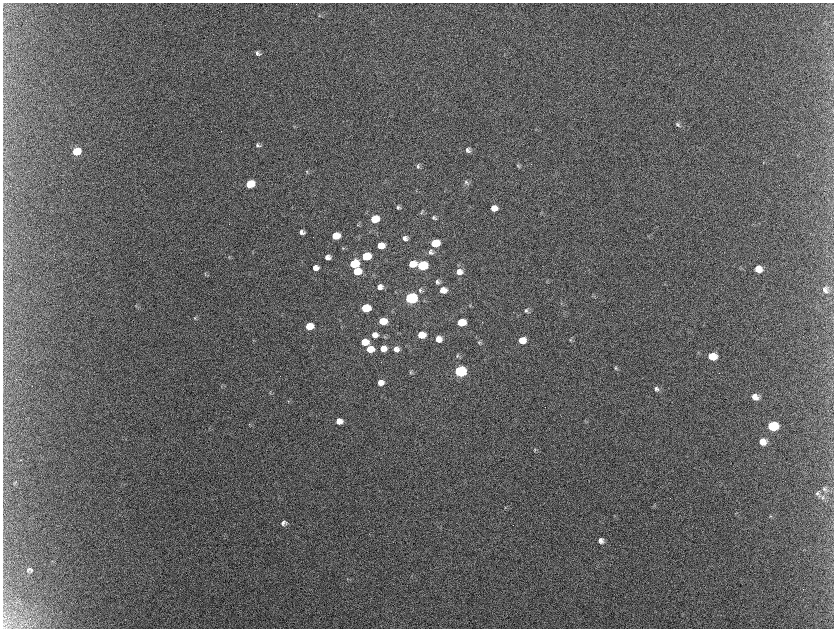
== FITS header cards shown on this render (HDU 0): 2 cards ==
NAXIS1  =                 1663 / length of data axis 1
NAXIS2  =                 1252 / length of data axis 2

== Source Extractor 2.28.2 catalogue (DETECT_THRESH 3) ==
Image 1663 x 1252 px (HDU 0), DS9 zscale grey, zoomed out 1/2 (1 PNG px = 2 x 2 image px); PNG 836 x 630 px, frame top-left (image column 2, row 1251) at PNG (3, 3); no overlay
Background 2130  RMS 31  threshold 94.4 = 3 sigma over >= 5 px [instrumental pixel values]
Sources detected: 99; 9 cannot appear on this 1/2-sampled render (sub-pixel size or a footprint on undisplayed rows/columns) and are not listed; the other 90 listed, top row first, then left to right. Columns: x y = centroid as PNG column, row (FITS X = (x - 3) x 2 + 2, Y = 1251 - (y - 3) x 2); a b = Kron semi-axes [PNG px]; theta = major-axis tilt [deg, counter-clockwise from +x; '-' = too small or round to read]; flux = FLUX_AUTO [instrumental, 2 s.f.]
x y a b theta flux
320 16 6 3 -17 7.9e+03
258 53 6 5 - 2.0e+04
678 125 6 4 -33 1.2e+04
294 127 4 4 - 5.6e+03
258 145 6 5 - 1.4e+04
468 150 6 6 - 2.3e+04
76 152 7 6 - 1.9e+05
763 162 4 2 - 4.2e+03
418 166 6 4 -88 1.1e+04
518 166 5 5 - 9.5e+03
307 173 4 4 - 6.5e+03
466 182 8 6 -38 1.8e+04
250 184 6 5 - 2.6e+05
398 208 7 4 -40 1.4e+04
494 208 6 5 - 5.6e+04
422 213 5 5 - 9.1e+03
434 217 6 5 - 1.5e+04
374 219 6 5 - 2.1e+05
302 232 6 5 - 2.4e+04
336 236 6 5 - 1.5e+05
405 238 5 5 - 2.6e+04
435 243 6 5 - 1.9e+05
381 246 6 5 - 1.2e+05
343 248 5 3 - 6.1e+03
430 252 8 7 - 2.3e+04
366 256 6 5 - 3.2e+05
229 257 3 2 - 3.7e+03
328 257 5 5 - 3.1e+04
354 264 6 6 - 3.0e+05
412 264 6 5 - 1.2e+05
422 266 7 5 4 5.1e+05
315 268 6 5 - 4.3e+04
758 269 7 6 - 7.6e+04
357 271 6 5 - 1.9e+05
459 272 7 6 - 5.0e+04
205 274 6 3 -80 6.4e+03
547 281 4 2 - 4.8e+03
437 282 7 6 - 2.0e+04
380 287 5 5 - 3.2e+04
825 289 9 7 -57 3.2e+04
420 290 7 4 68 1.5e+04
443 290 7 6 - 6.9e+04
592 296 4 2 - 3.6e+03
411 298 7 6 - 1.5e+06
561 304 4 3 - 5.1e+03
136 306 4 2 - 4.2e+03
366 308 6 5 - 3.6e+05
526 311 6 5 - 1.6e+04
195 318 5 3 - 8.1e+03
383 321 6 5 - 1.5e+05
461 322 6 5 - 1.9e+05
309 326 6 5 - 1.5e+05
375 335 7 6 - 4.8e+04
421 335 6 5 - 1.3e+05
384 336 4 4 - 7.0e+03
438 339 6 5 - 5.8e+04
522 340 7 6 - 9.0e+04
570 340 5 4 - 7.2e+03
365 342 6 5 - 1.2e+05
479 343 5 4 - 1.0e+04
370 349 6 5 - 1.2e+05
383 349 6 5 - 6.2e+04
396 349 6 5 - 3.8e+04
457 356 5 5 - 1.1e+04
712 356 7 6 - 1.2e+05
615 368 5 5 - 9.4e+03
460 371 7 6 - 1.2e+06
410 372 6 4 -90 8.7e+03
380 382 6 5 - 5.3e+04
221 386 6 2 82 4.7e+03
656 389 7 5 90 2.1e+04
270 392 5 3 - 5.4e+03
755 397 7 6 - 5.5e+04
288 401 4 3 - 5.1e+03
339 421 6 5 - 6.0e+04
585 421 4 3 - 5.5e+03
249 425 5 3 - 6.1e+03
772 426 8 6 -5 3.3e+05
762 442 7 6 - 7.1e+04
535 450 5 4 - 8.6e+03
21 460 2 1 - 2.3e+03
824 489 7 6 - 1.9e+04
818 493 6 6 - 1.6e+04
822 497 5 5 - 1.4e+04
654 506 3 3 - 4.5e+03
505 508 4 2 - 4.4e+03
770 516 5 3 - 7.4e+03
284 523 6 5 - 2.2e+04
601 541 6 5 - 3.1e+04
29 570 6 5 - 1.7e+04
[9 sub-pixel or undisplayed-footprint detections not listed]